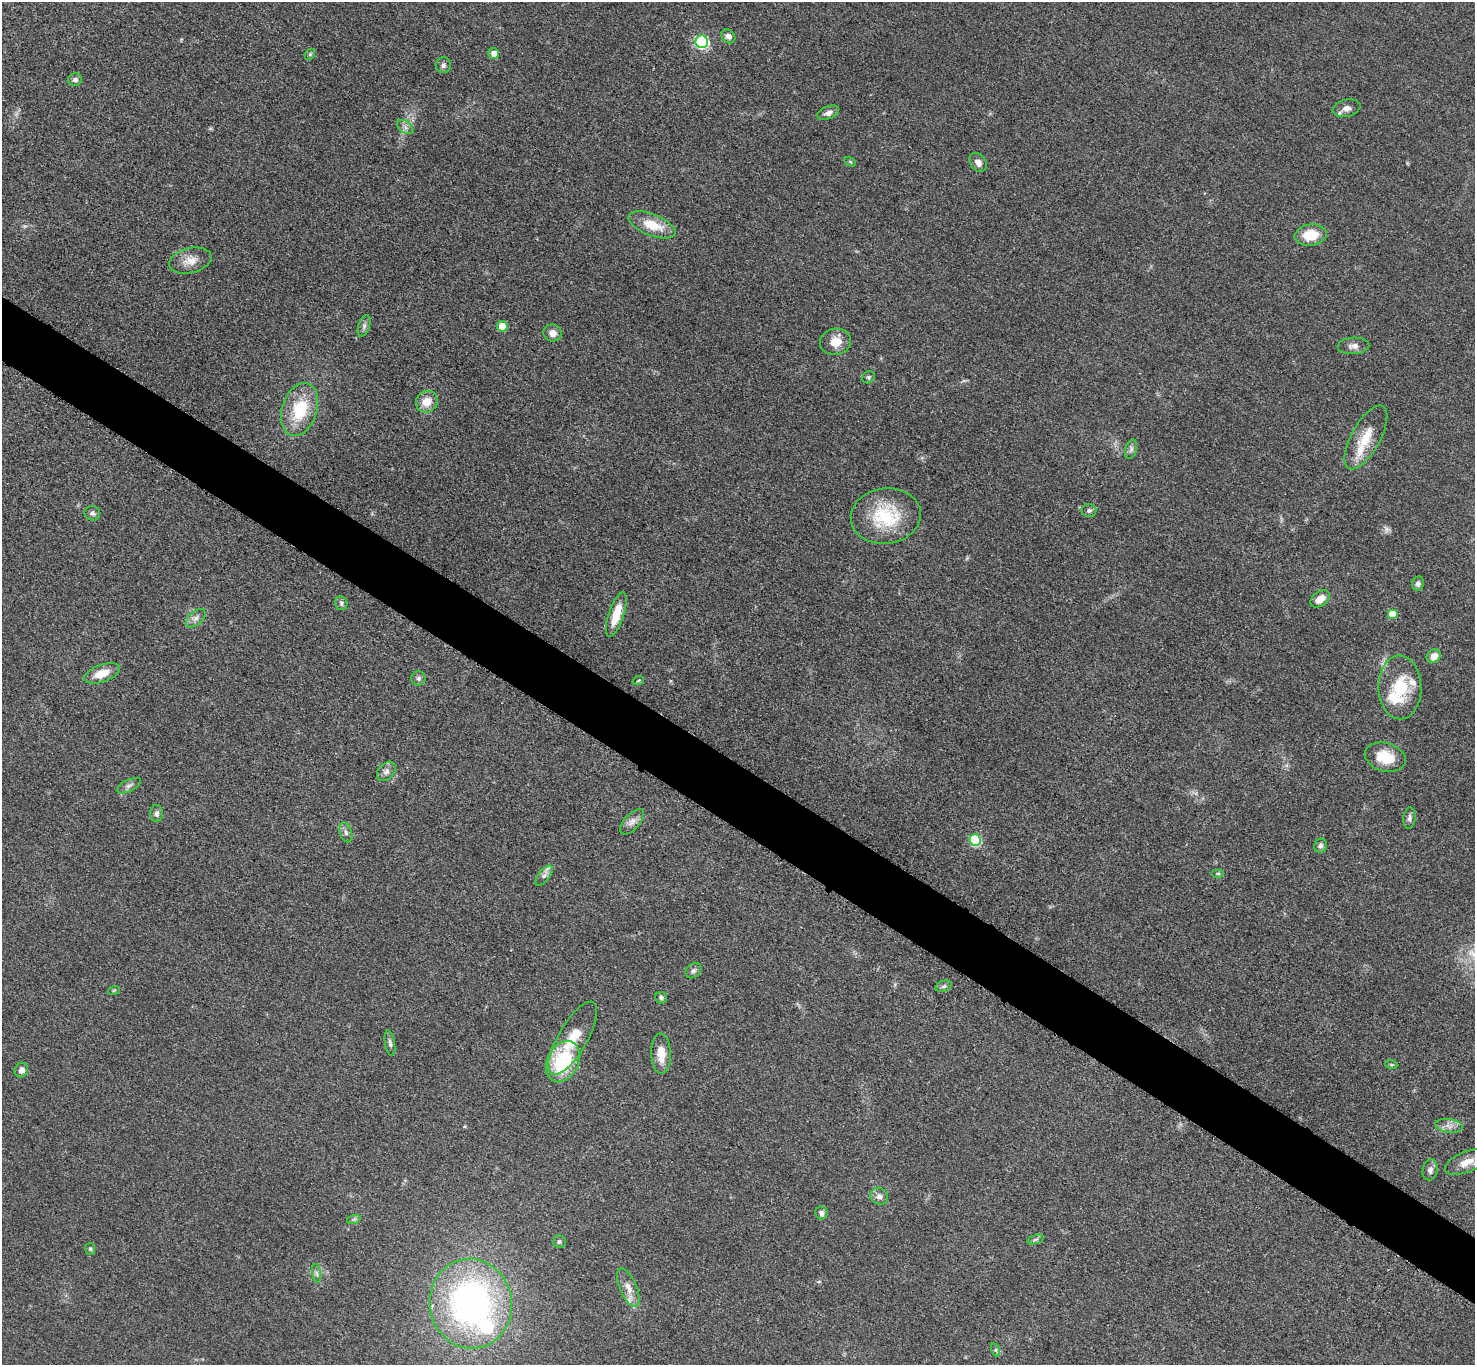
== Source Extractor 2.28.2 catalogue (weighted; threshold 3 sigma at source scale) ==
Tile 6 of 4 x 4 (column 2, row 2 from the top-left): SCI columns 1485-2957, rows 2888-4250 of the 5911 x 5916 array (HDU 1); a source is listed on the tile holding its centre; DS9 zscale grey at full resolution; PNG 1477 x 1367 px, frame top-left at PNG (2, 2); each listed source drawn as its Kron ellipse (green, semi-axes under 4 px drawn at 4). Shown black and unused: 5% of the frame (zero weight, under 3 of 5 exposures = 1% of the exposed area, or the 3 px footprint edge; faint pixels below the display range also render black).
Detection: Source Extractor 2.28.2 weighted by HDU 2 'WHT'; one run over the whole footprint, this tile lists its part. Background 0.0533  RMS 0.0058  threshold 0.0262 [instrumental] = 3 sigma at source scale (4.5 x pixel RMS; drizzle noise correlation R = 1.50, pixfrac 1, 0.05/0.05 arcsec/px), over >= 5 px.
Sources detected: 78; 1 too faint to see at this stretch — neither listed nor drawn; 5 inside a brighter listed object's ellipse — not listed separately; the other 72 listed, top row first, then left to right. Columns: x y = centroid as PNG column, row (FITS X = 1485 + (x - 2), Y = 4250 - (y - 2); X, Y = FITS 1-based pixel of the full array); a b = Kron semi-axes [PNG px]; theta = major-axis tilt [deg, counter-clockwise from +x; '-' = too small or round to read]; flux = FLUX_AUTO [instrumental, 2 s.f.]
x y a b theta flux
728 36 8 6 -47 2.8
702 42 6 6 - 79
494 53 5 5 - 4
310 54 6 4 46 0.87
443 65 8 7 - 1.8
75 80 7 6 - 1.8
1347 108 14 8 15 3.9
828 113 11 6 20 2.7
405 127 9 6 -37 2.2
850 162 6 4 -31 0.74
978 162 10 7 -56 3.3
652 225 25 11 -21 15
1311 235 16 10 8 15
190 261 22 12 14 7.5
364 326 11 5 72 1.9
502 326 5 5 - 13
552 333 9 8 - 3.9
835 342 15 13 10 8.5
1354 346 16 8 3 3.7
869 377 7 5 37 1
427 402 11 10 - 7.5
300 409 27 17 72 27
1366 437 36 14 61 15
1131 449 10 5 75 1.7
1089 510 7 6 - 1.6
92 513 8 7 - 1.8
886 516 35 27 7 35
1418 583 7 6 - 1.9
1320 599 11 7 37 5.9
341 603 7 6 - 1.4
1393 614 5 5 - 10
616 615 23 7 72 12
196 618 11 6 41 2.7
1434 656 8 6 41 5
102 673 19 8 19 9.4
418 678 7 7 - 1.5
638 681 6 3 20 0.62
1400 687 32 21 -89 26
1385 757 21 14 -15 16
386 771 11 7 48 2.8
129 786 13 6 26 2
156 813 8 6 88 2
1409 818 11 6 85 2
632 822 15 7 48 3.7
346 832 10 6 -72 1.9
975 840 6 6 - 42
1321 845 7 6 - 1.6
1218 873 6 4 0 0.87
544 876 12 5 53 2.3
693 971 9 6 42 1.6
944 986 8 5 19 1.5
114 990 6 4 19 0.72
661 998 6 5 - 1.3
573 1038 41 14 60 18
390 1043 13 5 -80 1.9
661 1054 20 10 -88 8.5
563 1062 22 15 63 39
1391 1064 6 4 -19 0.87
21 1070 7 6 - 3
1449 1126 14 6 -9 3.6
1466 1162 23 10 22 8.8
1430 1170 10 7 79 2.6
879 1196 9 8 - 3
821 1213 6 6 - 2.1
354 1219 7 4 19 1.1
1035 1240 8 3 19 1.1
559 1241 6 6 - 1.3
90 1249 6 5 - 1.1
317 1273 9 4 -81 1.5
628 1288 21 8 -67 5.7
471 1304 45 41 -81 190
996 1350 7 4 -71 0.96
Isophote crosses this tile's border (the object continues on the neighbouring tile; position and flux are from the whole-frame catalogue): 1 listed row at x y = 1466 1162